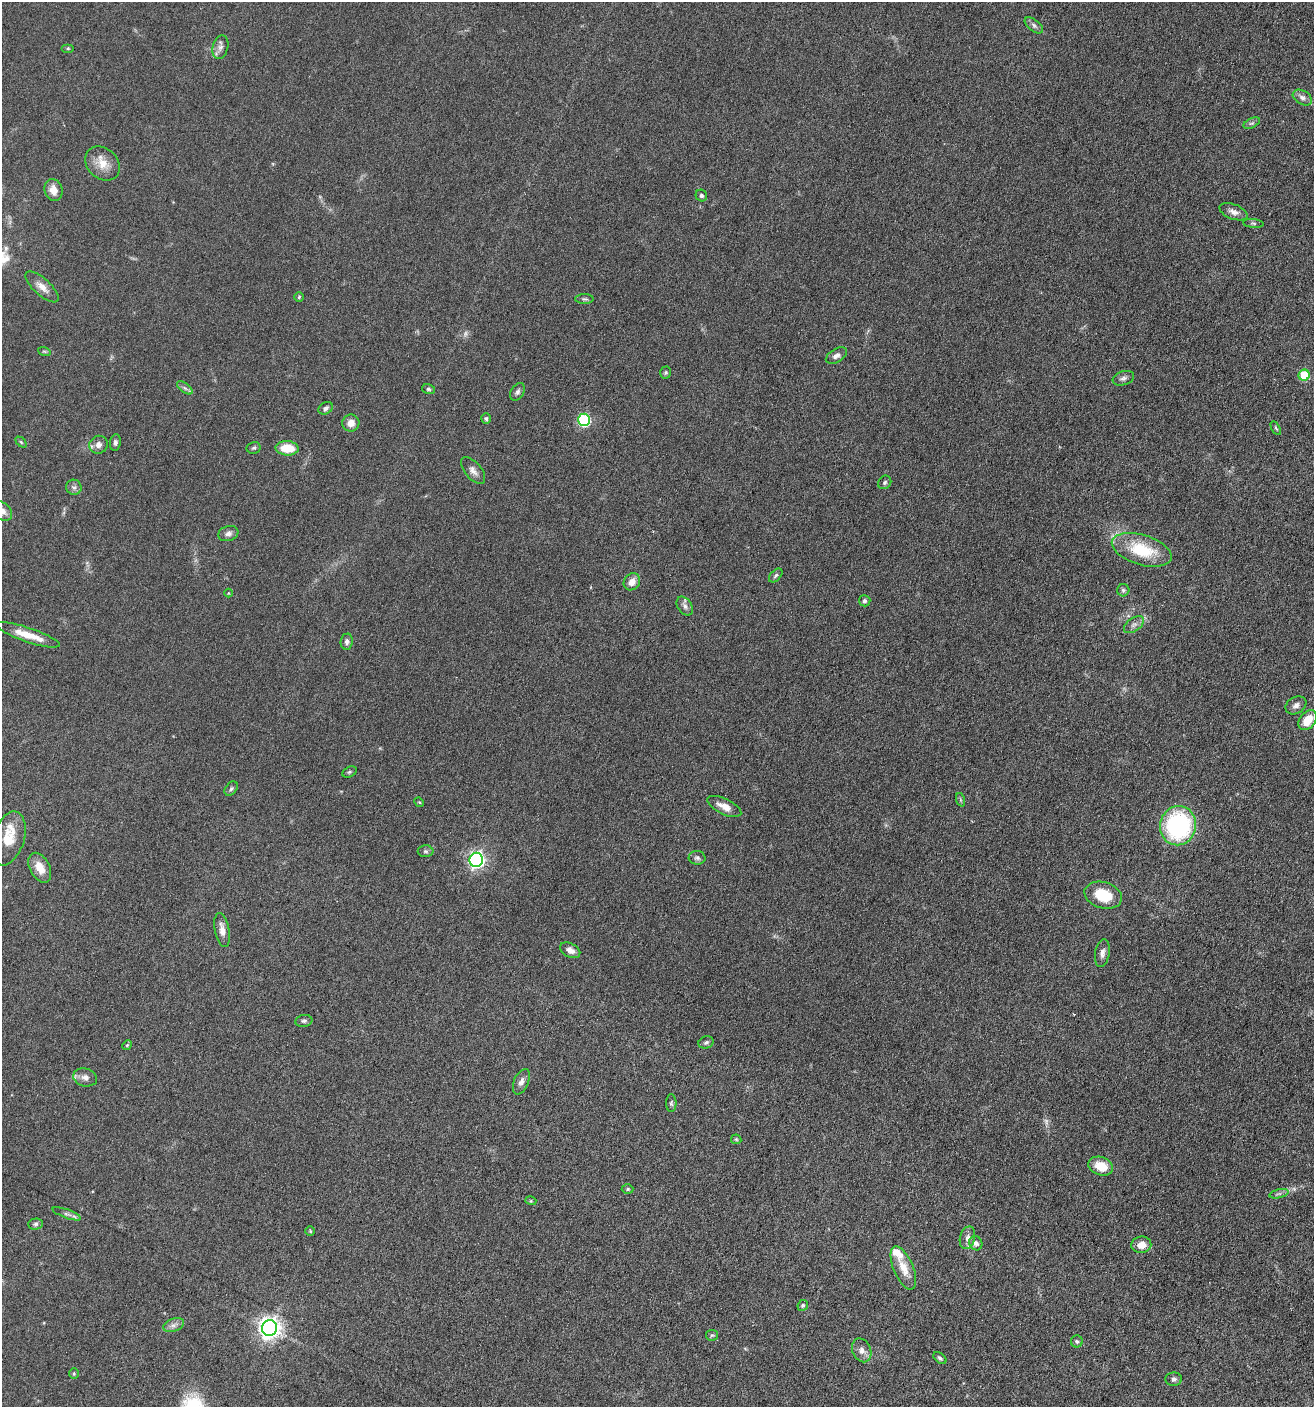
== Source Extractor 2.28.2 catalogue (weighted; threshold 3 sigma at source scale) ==
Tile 6 of 4 x 4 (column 2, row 2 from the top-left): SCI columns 1451-2762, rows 2825-4229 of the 5662 x 5646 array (HDU 1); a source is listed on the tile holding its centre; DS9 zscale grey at full resolution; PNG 1316 x 1409 px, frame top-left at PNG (2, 2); each listed source drawn as its Kron ellipse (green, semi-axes under 4 px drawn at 4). Nothing masked; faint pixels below the display range render black.
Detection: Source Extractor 2.28.2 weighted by HDU 2 'WHT'; one run over the whole footprint, this tile lists its part. Background 0.0496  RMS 0.0059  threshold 0.0241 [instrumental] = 3 sigma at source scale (4.09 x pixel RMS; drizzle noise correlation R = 1.36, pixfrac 0.8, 0.05/0.05 arcsec/px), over >= 5 px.
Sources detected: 96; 3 too faint to see at this stretch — neither listed nor drawn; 3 inside a brighter listed object's ellipse — not listed separately; the other 90 listed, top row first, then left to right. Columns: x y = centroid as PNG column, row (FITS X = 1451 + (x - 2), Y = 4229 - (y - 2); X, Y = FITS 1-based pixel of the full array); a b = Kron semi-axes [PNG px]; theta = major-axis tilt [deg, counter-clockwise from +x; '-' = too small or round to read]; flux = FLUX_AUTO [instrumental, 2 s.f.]
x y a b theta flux
1034 25 11 5 -38 1.6
220 47 12 7 76 2.5
68 48 6 4 0 0.62
1302 97 10 7 -32 2.4
1252 123 9 4 25 1.1
102 164 19 15 -43 7.3
53 190 11 8 -76 4.8
701 195 6 5 - 1.1
1233 212 15 7 -21 2.7
1253 223 10 4 -5 1
42 287 21 8 -42 4.7
299 297 5 5 - 0.71
584 299 9 5 0 0.99
44 351 6 4 -18 0.73
836 356 12 6 31 2.1
666 373 6 5 - 0.74
1304 375 5 5 - 22
1123 378 11 7 19 1.7
185 388 9 4 -36 1.3
428 389 6 5 - 0.9
517 392 9 6 58 1.6
326 408 7 5 33 1.3
486 419 5 4 - 0.88
584 420 6 6 - 60
351 423 8 8 - 3.8
1276 428 7 4 -60 0.81
21 442 6 4 -45 0.64
115 443 8 5 80 1.3
99 445 9 8 - 2.7
254 448 7 6 - 0.97
287 448 11 7 -4 11
473 471 16 8 -50 2.9
885 482 7 6 - 1.1
74 487 8 7 - 1.5
2 511 11 8 -40 3.6
228 533 10 7 18 2.1
1142 550 31 15 -17 23
776 575 8 5 46 1.1
632 582 9 7 51 4
1123 590 6 6 - 1
228 593 4 3 - 0.38
865 601 6 5 - 1.1
685 606 10 7 -55 2.1
1134 625 11 6 36 2.1
28 635 34 7 -19 9.1
347 642 8 6 85 1.4
1296 705 11 8 32 2.2
1308 720 11 7 53 9.4
349 772 7 5 27 0.82
231 789 8 5 50 1.1
961 800 7 4 -70 0.75
419 802 5 4 - 0.48
724 806 18 7 -25 4.8
1178 826 20 18 77 65
8 839 28 16 72 11
425 851 8 6 -1 1.2
697 858 8 7 - 1.4
476 860 7 6 - 140
40 868 16 10 -62 6.5
1103 895 19 13 -16 15
222 930 17 7 -79 3.8
570 950 11 7 -26 2.7
1102 953 14 7 80 2.5
304 1021 8 6 9 1.2
706 1042 7 6 - 1.3
127 1045 5 4 - 0.6
85 1077 12 9 -16 2.7
521 1082 13 7 67 2.5
671 1103 9 5 -90 0.97
736 1139 5 5 - 0.59
1101 1166 12 9 -19 8.6
628 1189 6 5 - 0.7
1279 1194 10 4 13 1.1
531 1201 5 3 - 0.55
67 1214 15 4 -20 1.8
35 1224 7 5 2 0.99
310 1231 5 4 - 0.61
967 1238 11 7 75 2.6
976 1243 7 6 - 2.3
1141 1245 10 8 7 5.3
903 1268 23 9 -66 7.5
803 1305 5 5 - 1
174 1325 11 6 20 2
269 1328 8 7 - 340
712 1335 6 5 - 0.89
1077 1341 6 6 - 1.1
862 1350 12 9 -66 3.2
940 1358 7 4 -39 1.2
74 1373 5 4 - 0.59
1174 1379 8 7 - 1.5
Isophote crosses this tile's border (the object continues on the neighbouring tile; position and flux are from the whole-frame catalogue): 1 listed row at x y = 2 511